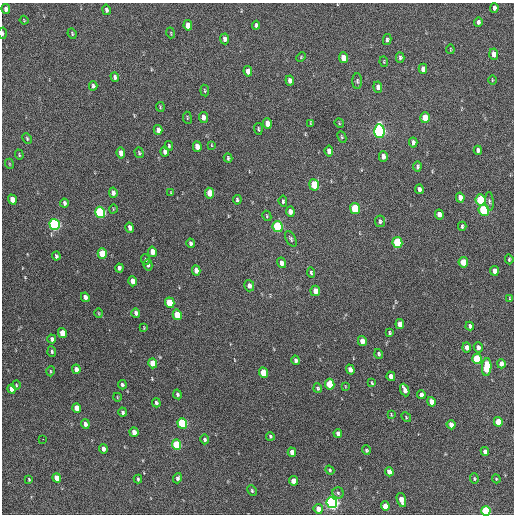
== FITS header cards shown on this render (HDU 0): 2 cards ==
NAXIS1  =                  512 / Axis length
NAXIS2  =                  512 / Axis length

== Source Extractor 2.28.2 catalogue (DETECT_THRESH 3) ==
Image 512 x 512 px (HDU 0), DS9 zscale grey, 1 PNG px = 1 image px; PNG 516 x 516 px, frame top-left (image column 1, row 512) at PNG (2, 3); each listed source drawn as its Kron ellipse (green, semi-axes under 4 px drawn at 4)
Background 244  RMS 15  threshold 45.9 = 3 sigma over >= 5 px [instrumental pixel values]
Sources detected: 169; all 169 listed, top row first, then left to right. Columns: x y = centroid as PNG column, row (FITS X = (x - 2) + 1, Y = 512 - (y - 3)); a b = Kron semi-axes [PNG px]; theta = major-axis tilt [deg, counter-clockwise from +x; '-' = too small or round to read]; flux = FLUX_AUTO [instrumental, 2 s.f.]
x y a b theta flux
494 8 5 3 - 3500
6 9 5 4 - 3600
106 10 5 4 - 2900
24 20 4 2 - 740
478 22 4 3 - 2600
188 25 5 4 - 12000
256 25 4 3 - 2100
2 33 6 2 -86 1300
171 33 5 3 - 930
72 34 5 3 - 1300
225 39 5 4 - 3800
387 40 5 4 - 2100
450 49 4 2 - 900
494 54 5 4 - 8500
301 57 5 3 - 910
343 58 5 4 - 14000
400 58 5 4 - 2100
384 62 5 4 - 970
423 69 5 4 - 6100
248 71 5 4 - 9400
115 77 5 4 - 2800
290 80 5 4 - 4400
492 80 4 3 - 790
357 81 8 5 -90 2000
93 86 4 3 - 2100
378 87 6 4 -85 5400
205 91 6 3 -83 1200
160 107 5 3 - 1000
203 117 5 4 - 5700
187 118 6 3 -83 1000
425 118 5 4 - 23000
310 123 4 2 - 840
339 123 5 4 - 1100
267 124 5 4 - 8300
258 129 6 3 -85 1200
158 130 5 4 - 4300
379 131 7 5 -87 300000
342 137 6 4 -63 1300
27 139 6 4 -65 1400
413 143 5 4 - 3400
211 145 3 2 - 670
169 146 5 3 - 1400
197 147 5 4 - 8900
478 150 4 4 - 3200
329 151 5 4 - 6100
165 152 5 4 - 4300
121 153 5 4 - 7900
139 153 5 4 - 1200
19 155 5 4 - 1100
383 156 5 4 - 5200
228 158 4 2 - 1300
10 164 5 3 - 830
417 166 5 3 - 1900
314 185 5 5 - 32000
419 189 5 4 - 3100
113 193 5 4 - 4400
171 193 4 2 - 900
210 193 5 4 - 19000
460 198 5 4 - 7500
12 199 5 4 - 10000
237 200 4 3 - 1800
481 200 5 5 - 59000
283 201 5 3 - 1700
489 201 9 4 -85 2100
64 203 4 3 - 2300
355 208 5 5 - 49000
113 209 4 3 - 760
484 210 6 5 - 80000
100 212 6 5 - 130000
290 212 5 4 - 5700
439 214 5 4 - 7100
267 216 5 3 - 1100
380 221 6 5 - 1900
55 224 6 5 - 220000
462 226 4 3 - 1800
278 227 5 5 - 89000
130 228 5 4 - 4700
291 239 8 5 -62 2100
397 242 5 5 - 73000
190 243 5 3 - 2500
152 252 5 4 - 11000
102 254 5 4 - 36000
56 256 4 3 - 2300
509 259 5 3 - 1300
145 260 5 3 - 1200
463 262 5 4 - 20000
281 263 5 4 - 5500
148 265 6 4 -75 2600
119 268 4 3 - 2600
196 270 5 4 - 6100
494 271 5 4 - 6400
311 273 5 4 - 1800
133 281 5 4 - 9000
249 286 6 5 - 4300
315 291 5 5 - 9600
85 297 5 4 - 4500
510 298 3 3 - 910
170 303 5 4 - 39000
99 313 5 3 - 830
136 313 5 3 - 3200
177 315 5 4 - 27000
400 324 5 4 - 8900
470 326 4 4 - 2400
144 328 4 2 - 700
62 333 5 4 - 18000
389 333 3 3 - 1400
52 339 4 3 - 2700
362 341 5 4 - 8700
467 347 5 4 - 6400
478 347 5 4 - 3600
52 352 5 4 - 1600
379 354 5 4 - 1500
477 359 5 5 - 53000
296 360 5 4 - 3400
153 363 5 4 - 19000
501 364 4 4 - 6000
487 367 9 4 87 58000
76 369 5 4 - 5600
350 369 5 4 - 6900
50 371 5 3 - 1000
263 373 5 4 - 27000
391 376 5 4 - 6800
372 383 4 2 - 1100
330 384 5 4 - 41000
16 385 4 3 - 860
122 385 4 4 - 2100
345 386 4 2 - 660
318 388 5 4 - 1600
12 389 4 4 - 7400
405 390 6 4 -67 6500
177 394 5 4 - 2000
421 395 4 4 - 4800
117 397 4 2 - 760
431 402 5 4 - 11000
156 403 4 4 - 2000
77 408 5 4 - 11000
123 412 4 3 - 2500
391 414 3 3 - 880
406 417 5 3 - 970
498 422 5 4 - 19000
182 423 5 4 - 80000
85 424 5 4 - 4300
451 425 5 4 - 7900
134 432 5 4 - 6400
338 433 4 4 - 3700
270 436 4 3 - 1500
43 439 2 2 - 2100
205 439 5 4 - 2500
177 445 5 4 - 60000
103 449 4 4 - 5000
366 450 5 4 - 1500
485 451 4 4 - 5000
292 452 5 4 - 7500
330 470 5 4 - 1400
389 472 5 4 - 8100
57 478 5 4 - 10000
177 478 5 4 - 2500
29 479 3 2 - 990
138 479 4 2 - 1600
474 479 5 4 - 1400
496 479 4 4 - 1100
294 481 5 4 - 12000
252 491 6 4 -64 1400
338 493 6 5 - 2100
401 500 7 4 -74 13000
332 503 5 5 - 330000
385 506 5 4 - 18000
318 509 5 4 - 9700
486 511 5 4 - 76000
At the frame edge (FLAGS 8, measured only in part): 2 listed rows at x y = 2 33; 486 511